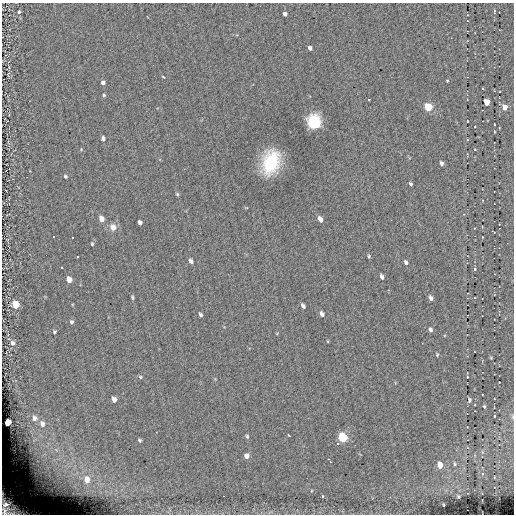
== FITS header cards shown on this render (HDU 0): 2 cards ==
NAXIS1  =                  512
NAXIS2  =                  512

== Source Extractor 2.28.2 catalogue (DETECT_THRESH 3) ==
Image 512 x 512 px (HDU 0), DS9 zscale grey, 1 PNG px = 1 image px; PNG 516 x 516 px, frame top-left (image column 1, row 512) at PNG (2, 3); no overlay
Background -0.0484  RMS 5.2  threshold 15.7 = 3 sigma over >= 5 px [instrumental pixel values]
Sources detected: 84; all 84 listed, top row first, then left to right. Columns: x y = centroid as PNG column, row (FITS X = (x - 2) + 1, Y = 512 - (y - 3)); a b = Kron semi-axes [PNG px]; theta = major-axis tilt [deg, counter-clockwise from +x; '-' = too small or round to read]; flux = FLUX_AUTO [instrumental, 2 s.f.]
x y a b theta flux
494 11 6 3 -86 470
19 12 4 4 - 680
285 14 4 4 - 1300
310 48 4 4 - 1300
163 77 4 3 - 400
447 81 3 3 - 300
103 83 4 4 - 1300
104 95 4 4 - 510
369 99 3 2 - 340
486 102 5 4 - 5200
428 107 6 5 - 15000
504 107 5 5 - 3500
467 121 3 2 - 200
313 122 7 6 - 94000
494 125 3 2 - 290
103 138 4 4 - 1200
475 149 4 2 - 220
271 162 19 13 74 26000
441 163 5 4 - 1000
65 176 4 4 - 570
411 184 5 3 - 620
177 194 4 4 - 450
101 219 5 4 - 3300
320 219 6 4 -59 2000
140 222 4 4 - 1100
113 227 10 9 - 2400
493 232 5 2 - 210
53 237 3 3 - 13000
482 237 3 2 - 230
73 238 3 3 - 13000
92 244 5 3 - 450
46 255 2 2 - 13000
369 256 5 4 - 440
78 257 3 3 - 13000
191 261 6 4 -68 1000
406 262 5 4 - 970
61 267 3 3 - 13000
475 269 5 4 - 450
382 277 5 3 - 990
69 279 5 5 - 3100
132 297 5 3 - 490
431 298 6 4 -63 1200
16 305 5 5 - 9900
303 306 5 4 - 910
200 314 4 3 - 700
322 314 6 5 - 1300
71 322 5 5 - 750
430 330 5 4 - 1000
54 332 5 4 - 510
277 333 5 3 - 280
328 341 4 3 - 290
12 343 7 6 - 1200
437 354 5 4 - 420
491 358 3 3 - 340
140 377 6 5 - 570
467 377 2 2 - 230
114 399 6 5 - 1800
469 400 5 4 - 750
484 406 3 3 - 380
494 416 3 2 - 270
513 417 6 3 -89 400
34 418 8 7 - 1600
7 423 5 4 - 8600
42 424 10 8 -75 2100
288 435 3 3 - 640
247 436 6 5 - 580
343 437 6 5 - 26000
140 440 4 3 - 490
56 450 8 6 -45 1600
44 455 12 5 31 2300
246 456 6 5 - 1800
328 459 3 2 - 350
330 462 3 2 - 440
454 464 5 4 - 540
440 465 5 4 - 4700
482 474 5 4 - 410
494 477 3 2 - 200
87 479 11 9 -84 3700
223 496 2 2 - 330
322 496 3 3 - 670
458 496 3 3 - 430
6 505 7 5 43 12000
443 505 3 2 - 250
5 511 29 20 -1 6800
At the frame edge (FLAGS 8, measured only in part): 1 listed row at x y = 513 417